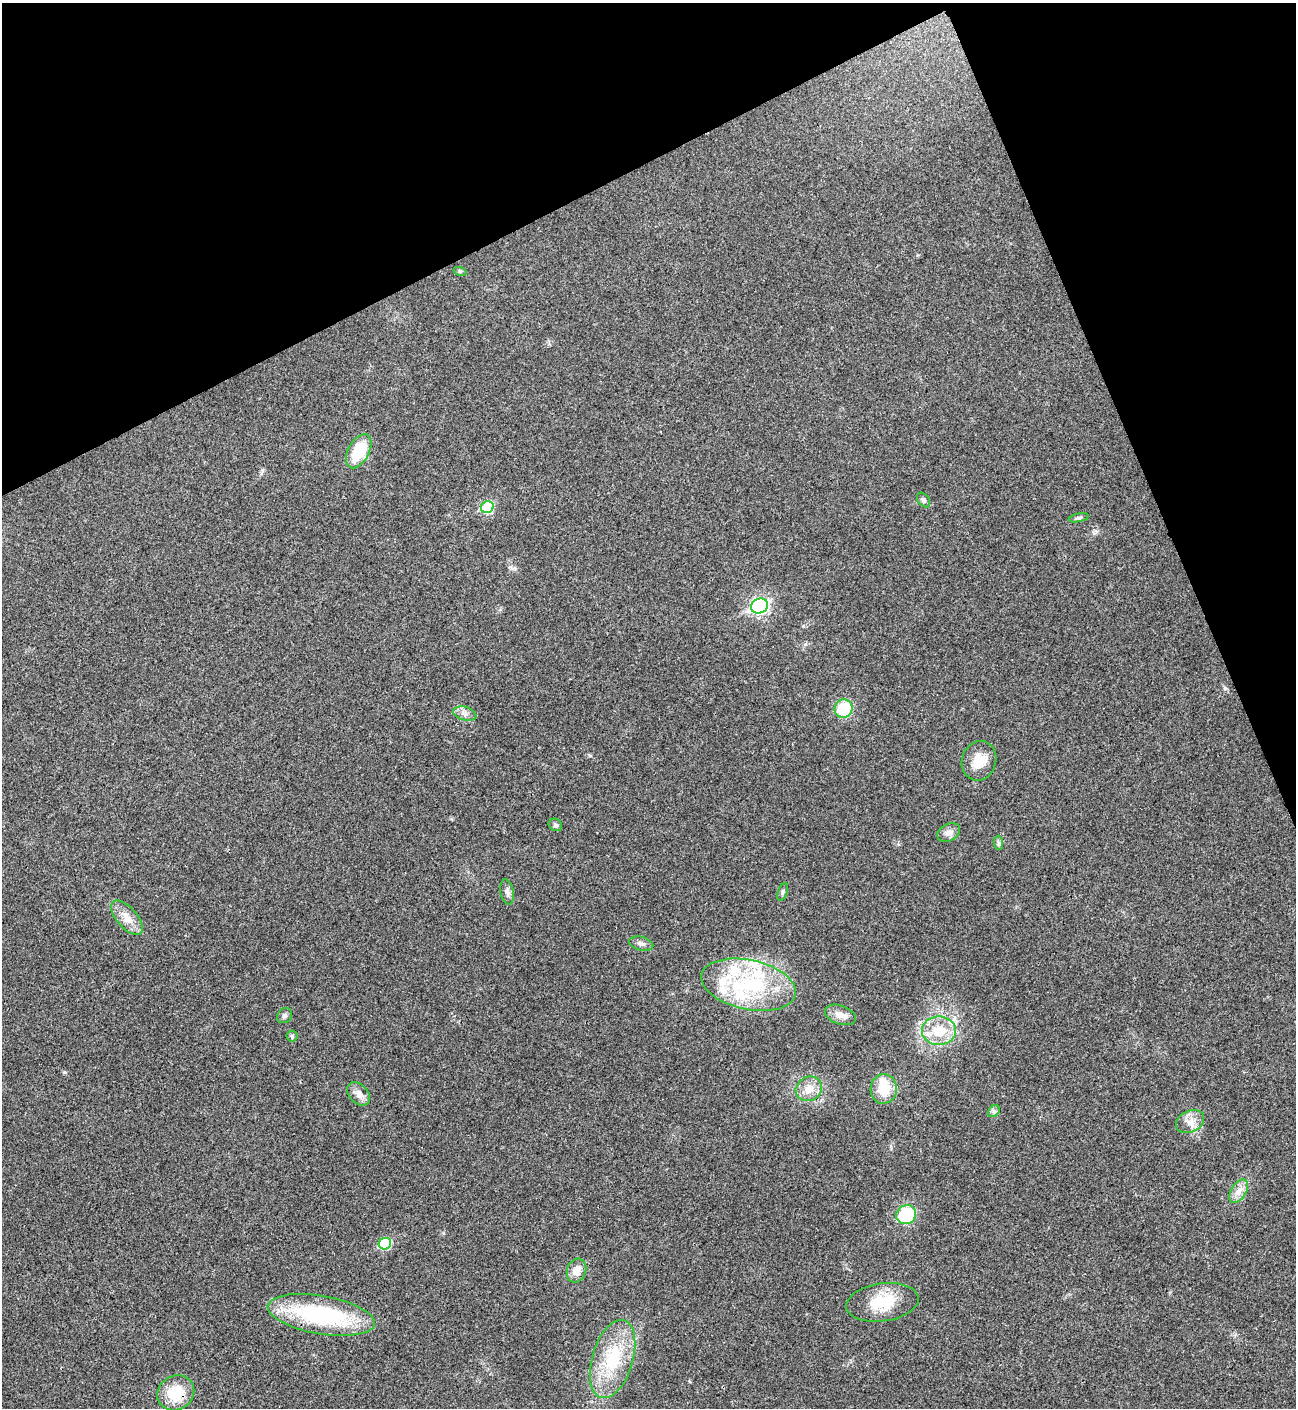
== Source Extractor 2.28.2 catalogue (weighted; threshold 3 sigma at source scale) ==
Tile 3 of 4 x 4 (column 3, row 1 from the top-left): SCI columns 2880-4173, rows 4220-5625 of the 5624 x 5637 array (HDU 1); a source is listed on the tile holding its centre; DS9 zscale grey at full resolution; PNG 1298 x 1410 px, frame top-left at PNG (2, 3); each listed source drawn as its Kron ellipse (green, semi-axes under 4 px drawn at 4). Shown black and unused: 21% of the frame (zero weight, under 3 of 4 exposures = <1% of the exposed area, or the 3 px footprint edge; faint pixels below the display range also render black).
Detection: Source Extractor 2.28.2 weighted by HDU 2 'WHT'; one run over the whole footprint, this tile lists its part. Background 0.0203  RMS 0.0056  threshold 0.0251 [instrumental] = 3 sigma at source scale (4.5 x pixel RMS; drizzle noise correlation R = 1.50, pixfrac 1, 0.05/0.05 arcsec/px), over >= 5 px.
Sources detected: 42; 8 inside a brighter listed object's ellipse — not listed separately; the other 34 listed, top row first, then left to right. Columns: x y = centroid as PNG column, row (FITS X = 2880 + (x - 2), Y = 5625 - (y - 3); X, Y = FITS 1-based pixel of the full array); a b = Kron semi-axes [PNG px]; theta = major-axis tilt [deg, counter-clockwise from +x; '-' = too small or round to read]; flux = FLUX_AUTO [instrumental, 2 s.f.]
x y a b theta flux
460 271 6 4 -18 0.85
359 451 18 10 62 19
924 500 8 5 -53 1.3
487 507 6 6 - 32
1079 518 10 3 11 0.96
760 606 8 7 - 140
843 709 9 9 - 21
465 714 12 7 -15 2.6
979 761 20 17 72 10
555 825 7 6 - 1.3
949 833 12 8 28 3.3
999 843 7 4 -89 1.1
507 892 13 6 -80 2.2
783 892 9 4 72 1.2
127 918 21 10 -49 7
641 944 12 7 -14 2.2
749 985 48 24 -12 48
840 1015 16 9 -19 4.5
284 1016 8 7 - 1.4
939 1031 17 14 1 14
292 1036 5 5 - 0.93
809 1089 13 12 - 6.3
884 1089 15 13 86 12
358 1094 13 9 -46 3.5
994 1111 7 5 45 1.2
1190 1122 15 11 26 5.3
1239 1191 13 7 58 4
906 1215 10 9 - 27
385 1244 6 5 - 29
576 1271 12 9 69 5.6
882 1302 36 19 8 19
321 1315 54 19 -10 63
613 1359 40 20 73 30
176 1393 19 17 33 17
Overlapping masked pixels (flux is a lower limit): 2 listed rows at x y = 321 1315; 176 1393
Unlisted compact peaks at least as high as the median listed source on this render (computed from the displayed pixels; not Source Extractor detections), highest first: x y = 64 1072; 514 568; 590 756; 1225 688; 803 626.